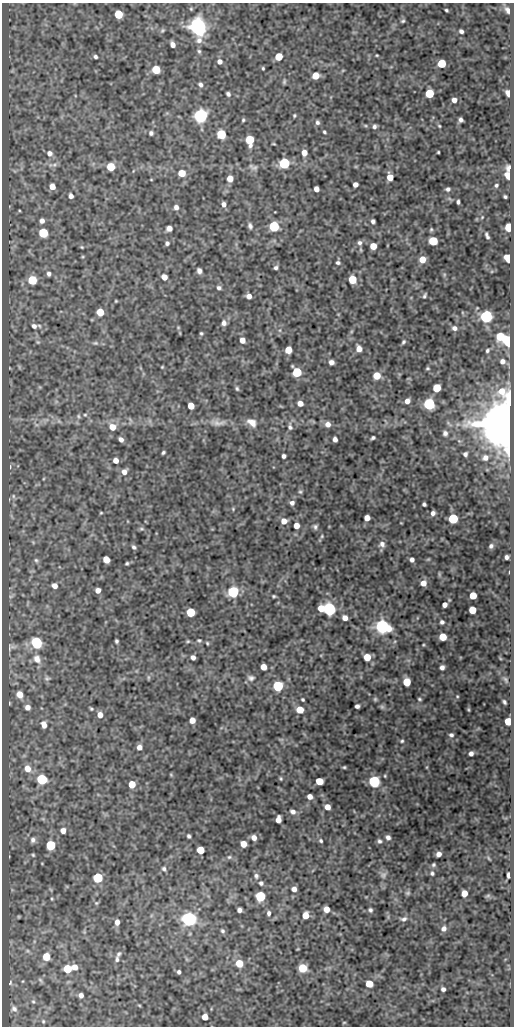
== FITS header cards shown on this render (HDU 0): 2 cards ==
NAXIS1  =                  512
NAXIS2  =                 1024

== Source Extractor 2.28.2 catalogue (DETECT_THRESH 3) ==
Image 512 x 1024 px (HDU 0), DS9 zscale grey, 1 PNG px = 1 image px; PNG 516 x 1028 px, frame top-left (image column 1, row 1024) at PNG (2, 3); no overlay
Background 47.9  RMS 0.54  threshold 1.63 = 3 sigma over >= 5 px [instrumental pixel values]
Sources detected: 292; all 292 listed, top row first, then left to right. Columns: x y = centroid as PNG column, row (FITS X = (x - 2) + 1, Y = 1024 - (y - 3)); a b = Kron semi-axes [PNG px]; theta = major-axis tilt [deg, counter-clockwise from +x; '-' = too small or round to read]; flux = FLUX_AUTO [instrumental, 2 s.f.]
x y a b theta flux
446 10 3 3 - 49
507 10 9 6 -64 140
118 14 5 5 - 1400
403 21 5 4 - 56
198 26 7 6 - 30000
162 30 6 5 - 56
461 31 4 4 - 100
173 45 5 4 - 190
199 51 6 5 - 58
377 55 3 2 - 32
95 57 4 3 - 75
279 57 5 5 - 950
219 61 5 5 - 140
441 63 5 5 - 1400
263 68 3 2 - 40
156 70 5 5 - 1300
343 70 6 3 19 31
315 76 5 5 - 610
284 82 6 4 75 54
200 85 6 5 - 100
429 93 5 5 - 1600
508 93 6 4 -74 150
228 94 5 4 - 78
454 100 4 4 - 180
294 115 4 3 - 44
201 116 6 6 - 13000
243 120 4 3 - 45
461 120 5 4 - 110
317 122 6 5 - 89
374 126 5 4 - 93
439 126 4 3 - 38
324 132 3 3 - 51
151 133 6 5 - 87
221 134 6 5 - 2100
250 140 6 5 - 1600
274 144 4 2 - 33
438 152 3 2 - 36
49 153 7 6 - 170
304 153 5 5 - 280
284 163 6 5 - 4400
111 167 5 5 - 1100
255 168 12 7 18 140
509 168 9 7 88 130
133 171 5 3 - 28
182 173 5 5 - 710
508 175 10 6 -68 280
390 177 6 5 - 490
230 178 5 5 - 380
151 180 4 2 - 26
355 184 5 4 - 180
496 185 5 4 - 67
52 186 5 5 - 330
316 189 5 4 - 210
448 189 5 4 - 87
71 196 5 4 - 140
505 197 4 3 - 58
458 202 4 3 - 76
224 204 5 5 - 150
176 207 6 5 - 140
482 217 5 4 - 34
42 221 5 5 - 150
373 221 4 4 - 90
250 226 8 5 -77 94
274 226 6 5 - 3400
509 227 5 5 - 1300
169 228 5 5 - 220
431 229 5 4 - 47
43 233 6 5 - 2200
487 236 7 3 -68 92
433 241 5 5 - 1900
167 243 5 4 - 86
360 243 7 6 - 100
373 246 5 5 - 480
82 247 4 4 - 37
508 258 7 5 -62 460
422 259 6 5 - 440
338 263 5 4 - 75
276 268 5 4 - 78
199 271 5 4 - 130
49 274 6 5 - 110
444 275 6 3 73 41
164 277 5 5 - 270
352 279 5 5 - 1200
32 280 6 5 - 1500
219 288 6 5 - 94
425 295 5 3 - 62
249 296 5 5 - 220
116 301 3 3 - 33
100 312 5 5 - 840
486 317 6 6 - 7700
224 323 7 6 - 150
34 326 8 6 -18 160
178 327 5 3 - 33
454 328 7 6 - 140
201 333 4 4 - 51
500 336 6 6 - 1100
242 340 5 5 - 270
507 341 8 5 -66 2000
38 342 6 5 - 64
403 342 6 4 60 63
95 343 8 5 0 81
359 349 6 5 - 280
288 350 5 5 - 600
487 350 6 5 - 68
502 361 7 6 - 170
331 362 5 5 - 170
19 367 7 5 -61 56
162 367 4 3 - 35
10 368 5 3 - 27
427 368 5 3 - 45
297 372 6 5 - 2400
377 376 5 5 - 820
40 387 5 5 - 47
237 388 6 4 -85 61
437 388 5 5 - 1100
407 401 5 5 - 190
300 403 5 4 - 240
429 404 6 6 - 5600
191 406 5 5 - 510
85 415 5 4 - 49
79 416 7 5 -57 63
46 420 10 5 22 140
59 421 7 6 - 88
252 422 13 8 -37 280
218 423 24 8 -1 320
507 423 12 10 -78 280000
328 424 7 6 - 200
458 424 6 5 - 80
36 425 8 4 -9 79
112 427 7 6 - 430
290 427 9 6 -77 100
445 433 7 6 - 130
373 438 5 3 - 68
121 439 5 4 - 140
335 439 5 4 - 160
163 453 4 3 - 56
465 454 4 4 - 98
284 456 4 4 - 98
485 458 8 7 - 200
116 461 5 5 - 260
10 467 7 4 85 67
124 472 7 6 - 220
300 492 6 5 - 58
13 496 6 5 - 75
292 503 5 5 - 120
424 504 4 4 - 73
233 509 5 4 - 40
101 513 4 3 - 36
433 513 5 5 - 130
367 518 5 5 - 300
453 519 5 5 - 2600
284 521 7 6 - 260
296 526 5 4 - 360
315 527 6 6 - 89
141 529 7 4 5 60
322 536 5 4 - 39
33 542 6 4 -46 44
382 544 8 7 - 150
491 546 6 5 - 100
134 547 5 4 - 80
507 557 4 4 - 120
106 559 5 5 - 470
36 560 7 5 -72 80
412 560 4 4 - 120
127 563 4 3 - 49
439 574 6 4 -72 45
423 583 6 5 - 250
54 586 6 5 - 210
98 590 5 5 - 210
233 592 6 5 - 5000
11 596 7 4 18 55
274 596 4 3 - 47
473 596 5 5 - 710
445 605 5 4 - 180
321 608 5 5 - 500
329 609 6 6 - 9600
472 610 5 5 - 770
191 612 5 5 - 1500
345 618 5 4 - 230
442 622 4 4 - 86
382 626 7 6 - 13000
443 637 5 5 - 810
199 640 6 5 - 55
116 641 4 3 - 66
188 641 5 4 - 42
36 643 6 6 - 4400
207 643 4 3 - 43
10 647 12 5 86 86
193 657 4 4 - 170
367 657 5 5 - 640
500 658 5 3 - 33
37 659 12 9 -56 290
263 667 5 5 - 410
442 667 4 4 - 130
148 677 7 4 82 45
47 678 8 6 -13 84
251 678 10 7 -12 130
505 680 11 6 -51 120
407 682 5 5 - 960
278 686 5 5 - 3800
19 694 6 5 - 400
457 696 4 3 - 30
375 699 5 5 - 49
419 699 4 3 - 45
303 700 3 3 - 49
504 702 5 3 - 71
9 703 4 3 - 26
357 706 4 4 - 110
27 707 5 5 - 190
382 707 6 6 - 60
91 709 5 3 - 49
469 709 6 3 -81 41
300 710 5 5 - 630
100 715 5 5 - 280
192 720 5 5 - 280
508 721 5 5 - 760
44 725 7 5 -77 250
451 735 5 4 - 80
402 741 4 4 - 48
139 747 5 5 - 200
471 753 4 4 - 130
344 767 4 3 - 44
427 767 5 3 - 26
27 769 8 7 - 350
171 775 5 3 - 32
281 778 5 4 - 42
42 779 6 5 - 3100
319 781 5 5 - 780
374 781 6 5 - 4500
132 784 5 5 - 660
310 796 5 4 - 200
327 807 5 5 - 270
293 812 7 5 -28 140
278 819 6 5 - 250
63 830 6 6 - 210
189 836 4 3 - 67
254 837 6 5 - 210
388 837 5 5 - 120
33 840 8 7 - 140
321 841 5 5 - 58
379 841 6 5 - 75
243 844 5 5 - 400
51 845 6 5 - 2000
200 850 5 5 - 680
438 854 5 4 - 190
33 855 4 4 - 46
229 857 6 5 - 69
488 858 6 3 -70 39
433 865 5 4 - 55
164 869 6 5 - 76
432 873 5 5 - 64
383 875 9 7 49 110
508 875 5 3 - 110
256 876 7 6 - 100
98 878 5 5 - 3100
261 883 6 6 - 91
294 889 6 6 - 200
408 893 7 5 21 60
464 893 5 5 - 410
260 896 6 5 - 3000
488 896 8 4 9 45
52 899 4 3 - 36
96 903 5 5 - 50
326 909 5 5 - 400
239 910 4 4 - 130
370 910 5 4 - 73
269 913 7 5 89 120
305 915 6 5 - 500
189 919 6 6 - 15000
404 919 8 6 13 110
117 922 6 5 - 200
444 928 7 6 - 150
222 931 6 5 - 74
119 954 8 6 58 88
46 957 5 5 - 920
117 959 9 6 87 120
239 963 5 5 - 790
74 967 6 6 - 280
303 968 6 5 - 1200
67 969 6 5 - 1100
179 972 4 4 - 88
40 980 7 5 -45 68
10 983 6 4 71 49
369 984 5 5 - 650
443 989 4 4 - 110
81 995 5 4 - 140
33 1001 5 5 - 50
139 1005 5 3 - 33
14 1009 8 6 -41 110
205 1017 5 5 - 400
43 1021 6 4 71 46
344 1022 5 3 - 29